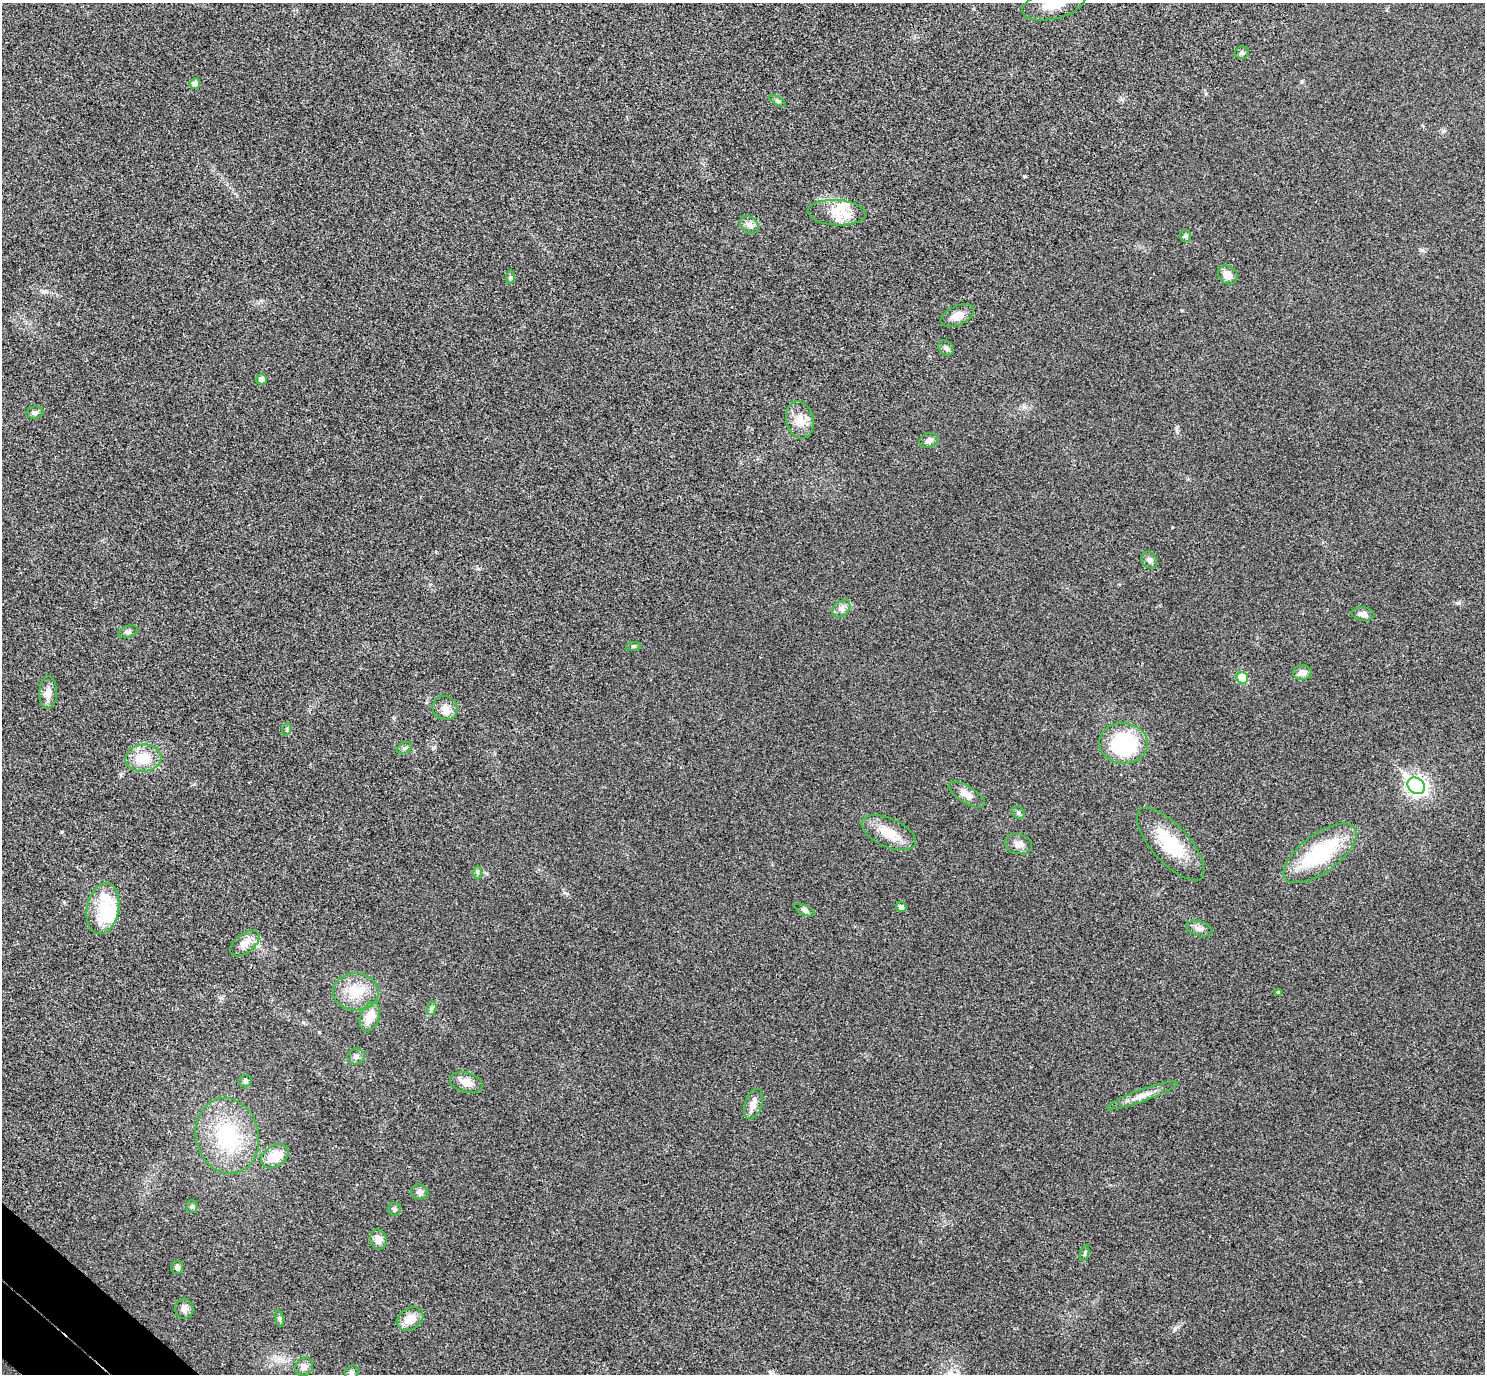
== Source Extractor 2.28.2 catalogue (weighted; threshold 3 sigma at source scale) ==
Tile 7 of 4 x 4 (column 3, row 2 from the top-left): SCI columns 3012-4494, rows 2943-4314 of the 6023 x 6026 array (HDU 1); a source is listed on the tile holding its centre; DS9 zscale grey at full resolution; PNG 1487 x 1376 px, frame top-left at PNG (2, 3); each listed source drawn as its Kron ellipse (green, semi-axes under 4 px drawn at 4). Shown black and unused: <1% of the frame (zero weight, under 3 of 4 exposures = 6% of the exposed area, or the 3 px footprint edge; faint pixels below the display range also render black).
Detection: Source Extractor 2.28.2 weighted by HDU 2 'WHT'; one run over the whole footprint, this tile lists its part. Background 0.0272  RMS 0.0062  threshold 0.0281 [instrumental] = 3 sigma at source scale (4.5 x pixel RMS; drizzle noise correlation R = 1.50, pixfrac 1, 0.05/0.05 arcsec/px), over >= 5 px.
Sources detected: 67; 1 inside a brighter object's white glare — neither listed nor drawn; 3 inside a brighter listed object's ellipse — not listed separately; the other 63 listed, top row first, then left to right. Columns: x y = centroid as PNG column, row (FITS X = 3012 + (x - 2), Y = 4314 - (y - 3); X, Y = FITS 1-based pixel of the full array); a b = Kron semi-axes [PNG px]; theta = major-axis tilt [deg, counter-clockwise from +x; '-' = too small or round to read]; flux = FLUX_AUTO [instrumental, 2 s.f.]
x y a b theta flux
1054 4 32 15 15 15
1242 53 7 6 - 1.5
195 83 5 5 - 3.2
777 101 9 4 -31 1.2
837 213 29 12 -4 12
749 225 10 7 -35 2.8
1185 236 6 6 - 1.2
1228 275 10 8 -39 5.2
511 277 7 4 89 0.96
957 316 18 9 25 6.2
946 348 8 7 - 2.1
261 379 5 5 - 3.7
35 412 9 6 10 1.8
800 420 19 13 -77 9
929 440 9 7 20 2.5
1149 560 9 7 -54 2.2
841 609 10 7 39 2.9
1363 614 11 6 -6 3.3
128 632 10 6 18 1.8
633 646 7 4 8 0.9
1302 673 9 7 3 3.5
1242 678 6 5 - 19
48 692 16 9 88 5
445 708 13 12 - 4.9
287 729 6 4 72 0.89
1123 743 24 20 -6 57
404 748 8 5 26 1.3
143 758 18 13 5 14
1416 786 9 7 -41 260
967 795 20 8 -31 5.2
1018 813 7 5 -45 1.2
889 833 29 14 -24 13
1018 844 14 10 -12 4.5
1170 844 46 18 -48 29
1320 853 43 19 36 49
477 873 6 4 -89 0.97
901 907 5 5 - 2.5
103 909 26 16 79 18
805 910 11 5 -24 1.7
1199 929 13 7 -17 2.9
245 943 17 9 38 6.3
356 992 23 18 -3 15
1278 992 4 3 - 0.75
432 1008 7 4 71 1.3
370 1017 15 9 70 9.6
356 1057 8 8 - 2.2
245 1081 6 6 - 1.3
466 1082 16 10 -17 5.6
1142 1095 37 6 20 6.7
753 1104 16 8 72 4.4
227 1136 38 31 -76 49
275 1156 15 10 33 12
420 1192 8 7 - 2.5
192 1207 6 5 - 1.2
394 1209 6 6 - 1.2
378 1240 10 8 -76 4.8
1085 1253 8 3 71 0.94
177 1267 6 6 - 1.9
184 1309 10 9 - 3.3
279 1319 8 4 -82 1.2
410 1319 14 10 32 8.1
304 1367 9 8 - 3.4
352 1372 7 6 - 1.8
Isophote crosses this tile's border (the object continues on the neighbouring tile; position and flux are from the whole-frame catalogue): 1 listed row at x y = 1054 4
Unlisted compact peaks at least as high as the median listed source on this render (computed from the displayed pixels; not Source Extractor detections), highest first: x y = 1443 131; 1175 1329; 319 1032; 1172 527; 1025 176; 1458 603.